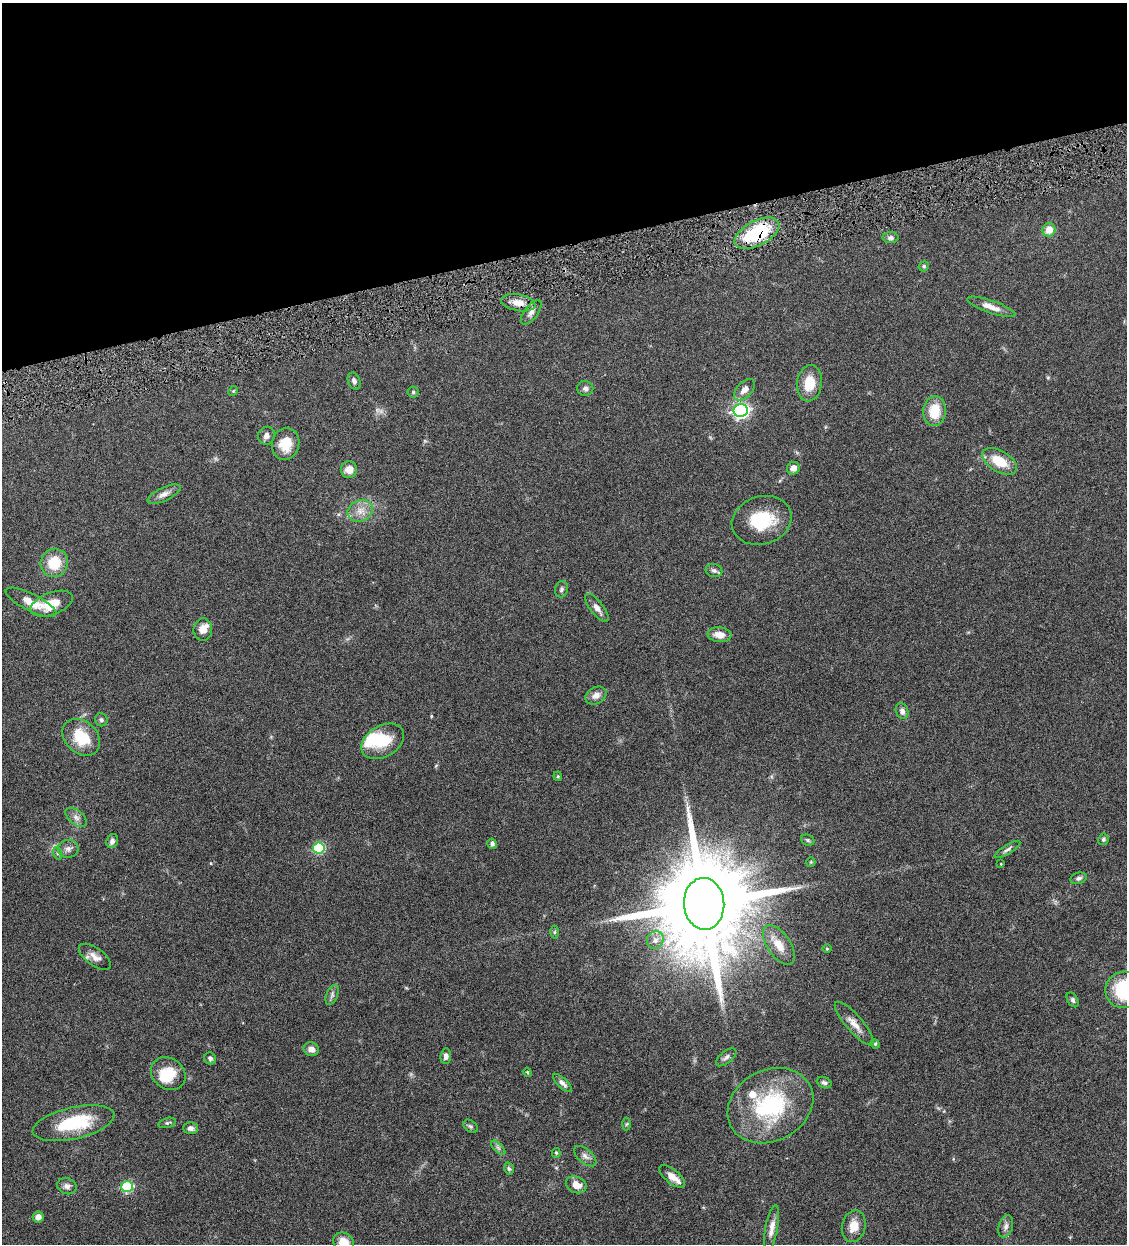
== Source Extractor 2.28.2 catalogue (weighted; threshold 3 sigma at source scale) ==
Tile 3 of 4 x 4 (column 3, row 1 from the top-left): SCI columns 2514-3638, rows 3729-4970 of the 4911 x 4972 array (HDU 1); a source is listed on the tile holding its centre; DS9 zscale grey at full resolution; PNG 1129 x 1246 px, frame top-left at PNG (2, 3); each listed source drawn as its Kron ellipse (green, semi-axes under 4 px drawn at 4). Shown black and unused: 20% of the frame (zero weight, under 4 of 8 exposures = <1% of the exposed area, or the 3 px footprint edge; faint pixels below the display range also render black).
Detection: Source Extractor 2.28.2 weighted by HDU 2 'WHT'; one run over the whole footprint, this tile lists its part. Background 0.0441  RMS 0.0037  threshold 0.0152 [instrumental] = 3 sigma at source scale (4.09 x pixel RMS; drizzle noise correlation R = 1.36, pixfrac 0.8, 0.05/0.05 arcsec/px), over >= 5 px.
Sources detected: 94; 1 too faint to see at this stretch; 3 inside a brighter object's white glare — neither listed nor drawn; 3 inside a brighter listed object's ellipse — not listed separately; the other 87 listed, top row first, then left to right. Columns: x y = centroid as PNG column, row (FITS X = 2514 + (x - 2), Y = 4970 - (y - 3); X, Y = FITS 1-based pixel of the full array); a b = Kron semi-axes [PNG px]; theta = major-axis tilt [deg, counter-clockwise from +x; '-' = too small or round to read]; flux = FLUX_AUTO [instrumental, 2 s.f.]
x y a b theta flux
1049 230 7 6 - 3.7
757 233 24 12 27 24
891 238 8 5 0 0.95
924 266 5 5 - 0.51
518 303 17 8 -11 3.6
991 307 25 6 -19 3
531 312 14 6 52 1.8
354 381 9 6 -70 1.1
809 383 18 12 82 7.1
585 388 8 7 - 1.1
744 390 13 7 47 2.4
233 391 5 4 - 0.38
413 392 5 5 - 0.52
741 411 7 6 - 91
934 411 15 11 84 8.4
266 436 9 8 - 1.5
285 444 16 13 74 6.7
999 461 19 10 -30 8
793 468 6 6 - 1.9
349 470 8 8 - 3.1
164 494 18 7 25 2.1
360 511 13 10 22 3.2
762 520 30 24 17 14
54 563 14 13 - 8.3
714 570 8 6 -16 0.93
561 589 8 6 75 0.9
31 602 28 8 -26 5
52 604 22 11 21 6.8
597 608 17 6 -52 2
203 629 11 9 85 3.1
719 635 12 7 -5 3.5
596 695 11 8 29 2.2
902 711 8 6 -70 1.3
101 720 6 6 - 0.7
81 737 21 16 -42 11
383 741 23 15 30 9.7
558 776 4 4 - 0.37
76 817 12 7 -39 1.6
1103 839 6 5 - 0.77
808 840 7 5 -21 0.56
112 841 7 5 69 1.2
492 844 5 4 - 0.87
319 848 6 5 - 25
68 849 10 9 - 1.6
1007 849 15 4 31 1
57 853 6 4 -71 0.54
811 862 5 4 - 0.33
1001 864 3 2 - 0.22
1078 878 8 5 17 0.95
704 904 26 20 -85 8600
555 932 6 4 89 0.48
655 940 9 8 - 2.1
779 945 23 11 -56 5.1
827 949 5 3 - 0.3
95 957 19 8 -36 2.7
1124 990 19 18 - 19
332 995 10 5 69 0.99
1073 1000 8 5 -59 0.76
854 1024 28 8 -49 3.4
875 1044 5 4 - 0.37
311 1049 8 6 -19 2
446 1056 7 5 83 1.3
726 1057 12 6 39 1.1
210 1058 6 5 - 0.86
527 1072 4 3 - 0.3
168 1074 18 15 -38 8.3
562 1083 12 5 -44 1.4
824 1083 7 5 -22 0.82
770 1106 45 35 28 35
74 1123 42 16 13 18
167 1123 9 5 16 0.66
626 1124 6 4 87 0.46
471 1126 8 5 -40 0.68
190 1128 7 6 - 1.4
498 1148 9 3 -45 0.69
556 1153 5 4 - 0.51
585 1156 13 7 -41 1.5
509 1169 6 4 -73 0.56
672 1176 15 7 -40 3.2
576 1185 11 8 -22 3.3
67 1186 10 8 -21 1.5
127 1187 6 5 - 26
38 1217 5 5 - 1.9
854 1226 16 11 77 4.3
1006 1226 11 7 74 1.5
772 1228 23 6 80 2.6
343 1242 10 9 - 4.3
Overlapping masked pixels (flux is a lower limit): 1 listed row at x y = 757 233
Isophote crosses this tile's border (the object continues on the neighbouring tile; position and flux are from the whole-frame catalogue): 2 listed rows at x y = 1124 990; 343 1242